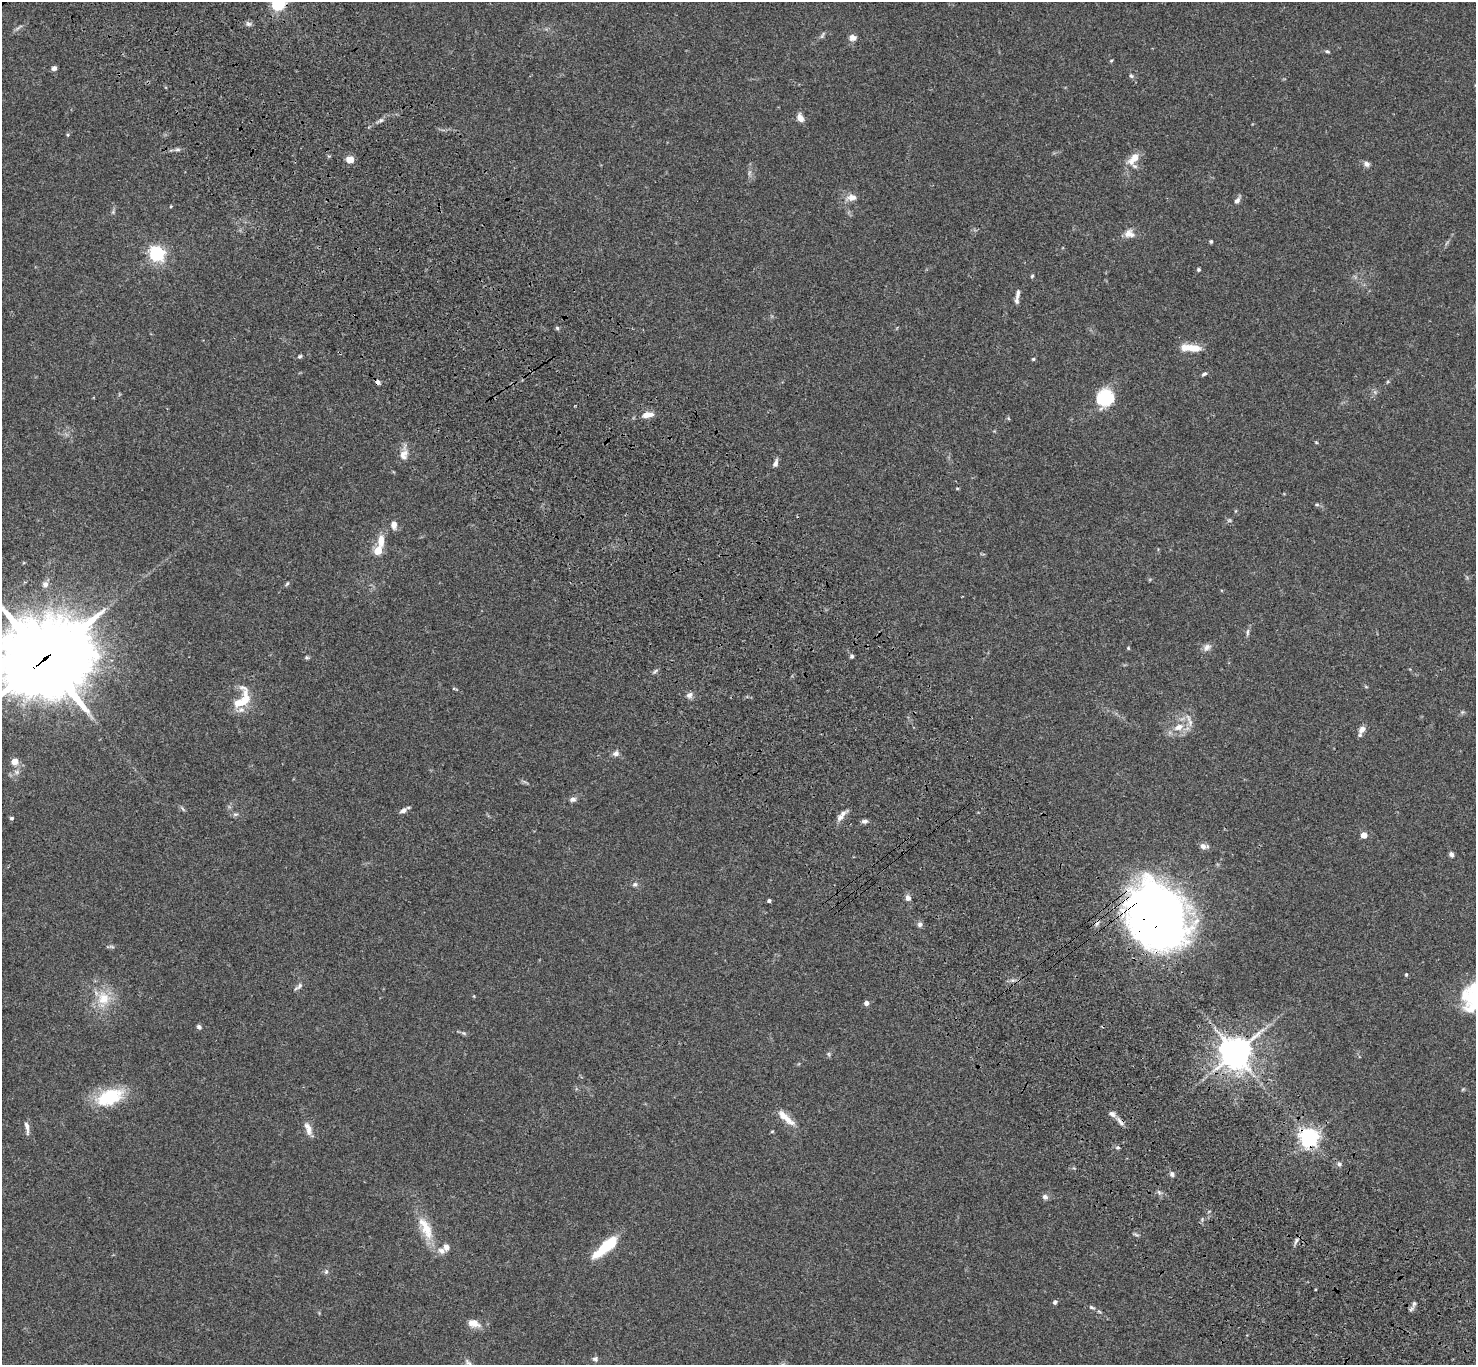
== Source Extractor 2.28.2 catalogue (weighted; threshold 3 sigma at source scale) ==
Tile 6 of 4 x 4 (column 2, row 2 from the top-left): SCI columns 1578-3051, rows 3107-4469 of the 6099 x 6072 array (HDU 1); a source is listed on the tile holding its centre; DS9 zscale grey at full resolution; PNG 1478 x 1367 px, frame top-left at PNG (2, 2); no overlay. Shown black and unused: <1% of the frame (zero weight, under 3 of 4 exposures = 6% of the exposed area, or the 3 px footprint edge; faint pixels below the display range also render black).
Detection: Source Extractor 2.28.2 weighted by HDU 2 'WHT'; one run over the whole footprint, this tile lists its part. Background 0.0586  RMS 0.0052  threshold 0.0236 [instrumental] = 3 sigma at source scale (4.5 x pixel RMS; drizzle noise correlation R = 1.50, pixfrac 1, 0.05/0.05 arcsec/px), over >= 5 px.
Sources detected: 112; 1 cosmic-ray / hot-pixel residue — not listed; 7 inside a brighter listed object's ellipse — not listed separately; the other 104 listed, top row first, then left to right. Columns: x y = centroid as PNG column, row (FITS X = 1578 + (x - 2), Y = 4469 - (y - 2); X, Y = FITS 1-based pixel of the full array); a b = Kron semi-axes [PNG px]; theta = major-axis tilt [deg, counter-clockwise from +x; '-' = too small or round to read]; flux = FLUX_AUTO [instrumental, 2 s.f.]
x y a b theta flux
278 4 6 6 - 94
248 24 8 6 -2 1.3
19 27 16 3 36 1.2
822 35 11 4 62 1
853 38 8 7 - 2.6
1327 51 6 4 -22 0.85
1111 60 5 3 - 0.49
54 68 5 4 - 2.1
1131 76 6 5 - 0.91
800 118 10 7 -63 3.5
381 120 6 5 - 1.1
68 135 5 3 - 0.57
177 150 8 4 -7 1.2
350 159 7 6 - 5.4
1133 159 20 10 50 6.5
1367 164 8 6 -27 1.9
851 197 15 9 3 3.7
1237 200 9 6 45 1.8
171 206 3 3 - 0.5
1129 234 12 10 -2 4
1211 241 4 4 - 0.75
157 253 6 6 - 150
1199 269 4 4 - 0.76
1032 276 5 4 - 0.65
1018 294 15 6 80 2.5
557 328 5 5 - 0.84
1191 348 22 7 -4 8.7
300 356 6 4 30 0.79
1033 359 4 4 - 0.61
1204 374 7 4 23 0.97
377 382 4 4 - 3.6
1105 398 16 15 - 27
647 415 13 7 8 4.8
1316 442 5 3 - 0.46
404 454 20 10 80 4.6
775 463 10 5 71 1.9
1317 505 6 4 -1 0.72
394 525 9 6 -87 3.1
381 540 16 8 88 6
378 551 10 8 63 6
287 583 7 4 61 0.7
45 584 8 7 - 2.3
1248 632 10 4 85 1.2
1207 647 12 8 57 2.3
1128 648 4 4 - 0.48
852 656 5 4 - 1.1
307 657 6 5 - 0.78
44 659 35 30 22 3600
1366 687 6 3 -20 0.52
454 689 7 3 -14 0.51
689 695 9 7 39 2
242 699 32 17 63 15
1462 712 5 5 - 0.76
1179 727 14 8 24 5.5
1362 729 9 6 47 3.6
616 753 8 7 - 1.9
14 761 5 5 - 7.3
17 772 6 6 - 1.3
573 799 8 6 12 1.7
403 810 9 6 30 2.2
235 814 8 5 17 1.1
841 817 11 8 35 2.8
12 818 5 4 - 0.76
864 821 8 5 5 1.6
1364 835 4 4 - 8.2
1204 846 10 6 -5 2.6
1451 854 5 4 - 1.9
635 884 7 6 - 1.2
908 898 7 7 - 1.8
769 901 4 3 - 1.3
1158 917 62 50 -62 370
920 924 7 6 - 1.5
111 947 9 4 -9 0.93
1406 974 5 4 - 0.6
298 986 14 5 38 1.6
1473 997 39 27 19 28
103 998 21 19 -81 13
866 1003 5 4 - 2.1
199 1027 6 4 -48 1.3
464 1033 7 5 -21 0.93
1235 1053 11 10 - 680
829 1054 6 4 -71 0.77
110 1097 35 19 22 25
787 1119 24 8 -42 6.2
1120 1122 14 5 -54 2.2
27 1128 18 5 -80 2.4
308 1129 18 8 -73 3.7
772 1131 5 3 - 0.5
1309 1137 6 6 - 270
1118 1147 5 5 - 0.9
1339 1164 6 5 - 1.3
1172 1174 7 5 -74 1.4
1159 1192 8 4 -53 1
1045 1197 7 6 - 1.9
427 1229 30 13 -72 13
1296 1241 10 5 55 1.5
446 1247 8 7 - 2.5
605 1247 33 10 40 21
326 1272 7 6 - 1.1
1055 1302 6 5 - 0.99
1414 1303 8 6 74 1.4
1092 1307 9 4 -18 1.1
473 1323 17 9 -17 5.2
595 1359 7 7 - 1.3
Overlapping masked pixels (flux is a lower limit): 7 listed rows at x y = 278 4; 377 382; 44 659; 1158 917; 1235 1053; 1120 1122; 1309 1137
Isophote crosses this tile's border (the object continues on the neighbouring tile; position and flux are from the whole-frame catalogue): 3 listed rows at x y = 278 4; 44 659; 1473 997